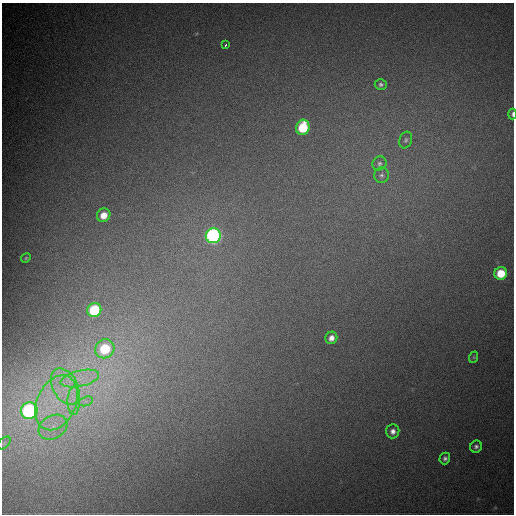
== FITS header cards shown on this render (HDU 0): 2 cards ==
NAXIS1  =                  512
NAXIS2  =                  512

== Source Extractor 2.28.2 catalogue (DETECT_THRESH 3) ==
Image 512 x 512 px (HDU 0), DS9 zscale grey, 1 PNG px = 1 image px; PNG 516 x 516 px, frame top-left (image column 1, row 512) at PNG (2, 3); each listed source drawn as its Kron ellipse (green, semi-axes under 4 px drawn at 4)
Background 1060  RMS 28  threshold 82.8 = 3 sigma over >= 5 px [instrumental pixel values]
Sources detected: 26; all 26 listed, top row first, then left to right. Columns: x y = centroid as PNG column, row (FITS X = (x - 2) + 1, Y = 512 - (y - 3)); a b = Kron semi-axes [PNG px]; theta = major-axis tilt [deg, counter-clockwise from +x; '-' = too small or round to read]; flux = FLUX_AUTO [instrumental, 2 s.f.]
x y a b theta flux
226 45 3 2 - 3300
381 84 6 5 - 4500
512 114 5 3 - 3900
303 127 8 6 74 98000
406 140 8 6 71 5000
379 163 7 6 - 5500
382 175 8 7 - 6100
104 215 7 6 - 24000
213 236 7 7 - 630000
26 258 5 4 - 2400
501 273 6 6 - 53000
94 310 7 6 - 140000
331 338 6 6 - 11000
105 349 10 9 - 100000
474 357 6 3 72 2100
80 379 20 8 13 33000
65 386 19 12 -61 49000
74 401 14 6 89 18000
86 401 7 4 18 6000
56 403 29 19 65 120000
29 411 8 8 - 400000
53 427 15 11 30 31000
393 431 7 6 - 9100
4 443 8 4 45 3700
476 447 6 5 - 5200
445 458 6 5 - 5000
At the frame edge (FLAGS 8, measured only in part): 1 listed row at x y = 512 114